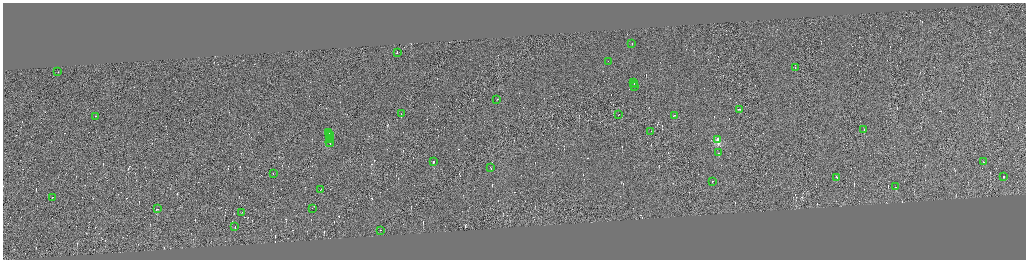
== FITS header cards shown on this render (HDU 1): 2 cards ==
NAXIS1  =                 4093
NAXIS2  =                 1029

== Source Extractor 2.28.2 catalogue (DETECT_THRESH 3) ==
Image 4093 x 1029 px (HDU 1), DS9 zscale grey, zoomed out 1/4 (1 PNG px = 4 x 4 image px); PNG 1028 x 262 px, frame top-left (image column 3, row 1029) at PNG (3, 3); each listed source drawn as its Kron ellipse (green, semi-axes under 4 px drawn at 4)
Background 0.0446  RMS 4.2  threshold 12.7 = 3 sigma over >= 5 px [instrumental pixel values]
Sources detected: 530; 492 cannot appear on this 1/4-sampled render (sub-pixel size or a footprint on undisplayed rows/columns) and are neither listed nor drawn; the other 38 listed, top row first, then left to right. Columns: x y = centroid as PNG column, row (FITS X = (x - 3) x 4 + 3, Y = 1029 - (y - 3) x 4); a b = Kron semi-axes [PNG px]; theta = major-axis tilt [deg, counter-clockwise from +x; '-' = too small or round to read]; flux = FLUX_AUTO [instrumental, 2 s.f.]
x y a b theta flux
632 44 2 1 - 11000
397 53 2 1 - 12000
608 62 2 1 - 14000
795 68 2 1 - 23000
57 72 2 1 - 33000
634 83 2 1 - 25000
634 85 2 1 - 28000
634 87 2 1 - 22000
497 100 2 1 - 14000
739 110 3 1 - 31000
401 114 3 1 - 27000
619 115 2 1 - 13000
674 116 3 1 - 28000
96 117 3 1 - 21000
864 130 2 1 - 32000
651 132 2 1 - 13000
329 133 2 1 - 49000
329 135 2 1 - 58000
329 137 3 1 - 120000
329 140 2 1 - 87000
718 140 2 2 - 130000
330 143 4 1 - 140000
719 153 2 1 - 14000
433 162 2 1 - 37000
984 162 2 1 - 14000
491 168 2 1 - 34000
273 174 2 1 - 14000
1003 177 2 1 - 9300
837 178 3 1 - 53000
712 182 2 1 - 13000
895 187 2 1 - 26000
321 190 2 1 - 9500
52 198 2 1 - 14000
157 209 2 1 - 13000
312 209 2 1 - 22000
242 213 2 1 - 10000
235 227 2 1 - 28000
380 231 2 1 - 26000
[492 sub-pixel or undisplayed-footprint detections neither listed nor drawn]